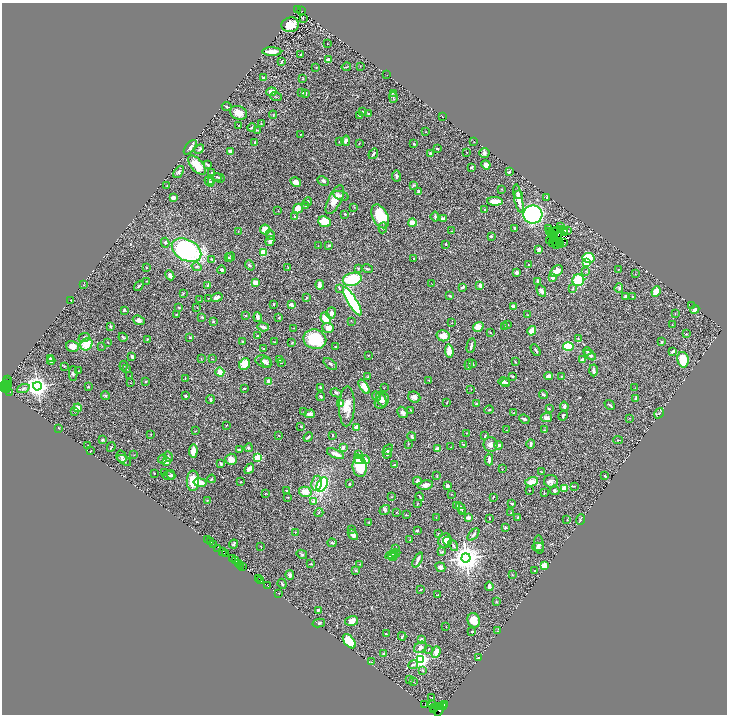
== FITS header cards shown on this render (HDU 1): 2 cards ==
NAXIS1  =                 1449
NAXIS2  =                 1424

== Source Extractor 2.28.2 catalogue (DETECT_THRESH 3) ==
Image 1449 x 1424 px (HDU 1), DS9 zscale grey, zoomed out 1/2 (1 PNG px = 2 x 2 image px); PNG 729 x 716 px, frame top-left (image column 1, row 1423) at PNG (2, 3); each listed source drawn as its Kron ellipse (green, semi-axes under 4 px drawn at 4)
Background 0.899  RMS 0.042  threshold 0.126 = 3 sigma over >= 5 px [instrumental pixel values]
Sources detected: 546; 52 cannot appear on this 1/2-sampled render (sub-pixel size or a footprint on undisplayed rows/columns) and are neither listed nor drawn; the other 494 listed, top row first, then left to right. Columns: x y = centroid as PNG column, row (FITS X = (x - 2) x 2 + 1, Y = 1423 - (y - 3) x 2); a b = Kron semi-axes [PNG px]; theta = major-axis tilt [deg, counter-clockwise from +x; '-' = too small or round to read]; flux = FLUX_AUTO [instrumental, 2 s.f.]
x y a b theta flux
297 10 3 2 - 240
302 11 3 1 - 150
303 19 2 1 - 4.9
290 25 9 7 10 120
327 44 2 1 - 3.8
272 52 9 3 -1 61
301 54 2 1 - 3.3
328 60 2 2 - 67
281 62 3 2 - 7.4
360 66 2 1 - 3.6
316 67 2 2 - 2.6
346 67 5 2 - 6.1
387 75 2 1 - 1.4
263 78 4 3 - 7.1
302 79 3 2 - 3.9
271 92 5 4 - 64
302 92 3 2 - 12
305 93 4 2 - 8.1
393 93 3 1 - 4.5
276 97 6 2 -21 6.7
393 98 5 2 - 7.1
227 106 5 2 - 11
362 111 3 2 - 10
238 113 8 6 -23 69
368 114 3 2 - 15
273 115 4 2 - 3.9
360 116 2 2 - 3.3
443 117 3 2 - 2.7
261 124 2 1 - 2.5
239 125 2 2 - 5
252 128 4 2 - 6.6
257 130 2 2 - 3.7
426 132 2 2 - 2.7
300 134 2 1 - 4.4
346 141 5 3 - 22
255 142 2 2 - 5.4
340 142 2 2 - 6.4
474 142 2 1 - 2.2
359 143 2 2 - 3.8
414 144 3 2 - 7.2
190 147 9 4 52 35
199 149 5 2 - 11
437 149 4 2 - 8.4
230 151 4 3 - 27
466 152 2 1 - 3.4
484 153 5 5 - 18
373 154 5 2 - 15
431 154 4 3 - 21
197 165 12 6 -49 140
207 165 4 2 - 16
486 165 5 4 - 56
471 167 3 2 - 11
179 172 7 4 52 14
212 172 3 2 - 7
509 172 4 3 - 8.5
396 176 5 3 - 17
217 177 4 2 - 7
219 178 6 2 -22 7.9
209 181 5 2 - 15
323 181 6 4 -28 18
211 182 4 3 - 14
296 182 5 4 - 48
413 185 3 3 - 7.7
167 186 2 2 - 5.1
502 189 3 2 - 2.8
419 192 2 2 - 73
518 194 4 3 - 25
341 196 8 4 -19 22
173 197 3 3 - 25
518 198 14 4 -79 90
547 198 3 2 - 13
335 200 16 6 63 90
495 201 8 4 -1 96
308 202 4 3 - 14
305 206 4 3 - 8.7
354 207 3 2 - 2.9
298 208 5 4 - 87
485 209 3 2 - 5.8
278 211 2 1 - 1.8
345 214 3 2 - 8.5
533 215 9 9 - 1400
380 216 12 7 -63 260
294 217 3 3 - 6.9
435 217 5 2 - 12
444 219 4 2 - 59
325 222 6 5 - 140
412 222 4 3 - 67
560 227 2 1 - 1
383 228 5 3 - 11
515 228 3 2 - 9
549 228 2 1 - 1.2
265 230 5 5 - 78
560 230 4 2 - 9.8
565 230 2 1 - 1.4
568 230 2 1 - 5.2
238 231 3 2 - 2.8
452 231 2 2 - 2.3
556 231 3 1 - 5.5
550 232 3 1 - 2.4
553 232 3 1 - 1.8
551 233 2 1 - 6
565 233 2 1 - 5.2
270 235 5 3 - 11
558 235 2 1 - 2.7
491 236 3 3 - 7.3
553 236 2 1 - 0.82
270 241 5 4 - 23
550 241 2 1 - 6.7
556 241 2 1 - 5.5
553 242 2 1 - 4.2
560 242 2 1 - 2.3
564 242 2 2 - 10
165 243 5 4 - 11
446 244 2 2 - 6.2
561 244 2 1 - 8.8
329 245 3 2 - 12
556 245 3 1 - 3.7
318 246 2 2 - 2.9
186 250 16 10 -28 1100
539 250 4 3 - 24
263 253 4 4 - 110
228 257 4 3 - 9.5
231 257 4 3 - 7.9
414 258 3 2 - 3.8
588 258 6 5 - 300
212 259 2 2 - 5.7
587 262 4 3 - 120
250 265 5 3 - 14
529 265 3 2 - 2.8
197 267 5 4 - 15
146 268 3 3 - 6.2
288 268 2 2 - 2.6
358 268 3 2 - 6.3
367 269 6 3 -15 13
221 270 4 3 - 12
619 270 2 1 - 2.7
557 271 7 5 42 66
586 271 3 2 - 5.7
517 272 4 3 - 25
635 274 3 2 - 2.4
170 275 5 4 - 26
553 278 4 3 - 25
352 279 9 6 15 300
578 280 6 6 - 260
147 281 2 1 - 3.6
538 281 4 2 - 14
255 282 3 3 - 58
432 284 2 2 - 2.9
84 285 2 2 - 4.2
208 285 4 2 - 11
320 285 5 3 - 24
480 285 4 3 - 23
139 286 6 2 54 10
463 287 4 3 - 11
339 288 3 3 - 6.6
619 288 5 4 - 13
573 289 3 2 - 5.7
541 291 6 4 -65 31
656 291 5 4 - 110
183 293 4 2 - 5.1
449 296 3 2 - 4.1
625 296 2 2 - 14
632 296 3 2 - 6.2
217 297 6 3 23 22
208 298 2 1 - 3
307 298 3 2 - 8.6
71 300 2 1 - 2.4
199 300 2 2 - 2.3
352 301 16 4 -59 1100
273 304 3 2 - 5.8
291 305 4 3 - 33
513 306 3 2 - 33
692 306 2 1 - 2.5
179 307 3 2 - 7.1
197 307 2 2 - 3.6
695 309 4 2 - 48
124 310 4 3 - 10
331 313 6 4 74 31
177 314 3 2 - 5.2
675 314 3 2 - 3.7
528 315 3 2 - 3.9
245 316 3 2 - 4
202 317 4 3 - 9.5
258 317 5 3 - 27
279 318 3 3 - 6.2
326 318 6 5 - 140
139 320 6 4 -20 24
213 321 3 3 - 6.8
351 321 3 2 - 2.5
452 323 2 2 - 3.2
507 324 3 2 - 3.9
672 325 2 2 - 2.2
504 326 3 1 - 2.7
111 327 4 2 - 10
263 327 6 2 -18 28
478 327 5 4 - 80
294 328 2 2 - 2.7
328 328 6 5 - 56
532 331 5 3 - 89
490 333 3 2 - 3.3
686 334 3 2 - 3.1
257 336 2 2 - 5.6
443 336 6 5 - 72
84 337 6 4 24 12
123 337 4 3 - 9.4
190 338 4 2 - 4.9
147 339 3 2 - 6.7
315 339 11 9 -12 320
578 339 3 2 - 4.1
242 341 3 2 - 6.9
108 342 2 2 - 5.6
274 342 3 2 - 3.8
661 342 3 2 - 8.6
292 343 3 2 - 8.2
86 344 7 5 54 160
73 346 7 5 -15 55
102 346 3 2 - 3.4
471 346 7 2 79 16
568 346 5 4 - 190
335 347 2 2 - 5.1
263 348 3 2 - 4.8
536 350 6 2 -60 13
449 351 7 3 -84 65
587 351 4 3 - 9.4
673 351 4 3 - 20
368 355 2 1 - 4.9
590 355 7 4 -34 31
132 357 4 2 - 12
50 359 3 2 - 17
201 359 3 2 - 2.8
212 359 2 1 - 2.2
279 360 3 2 - 4.4
583 360 4 3 - 45
683 360 8 5 -79 150
51 361 4 3 - 38
264 361 8 5 -20 29
515 362 3 2 - 5.7
266 363 6 2 -48 11
281 363 2 2 - 3
245 364 6 5 - 140
330 364 8 4 -37 15
469 364 5 3 - 9.1
472 364 3 3 - 12
124 366 5 2 - 5.3
64 367 2 2 - 4.3
127 369 3 2 - 4
594 370 6 3 -88 17
79 371 3 2 - 4.7
220 372 5 4 - 56
73 374 7 3 -89 8.8
130 376 2 1 - 2.1
368 376 3 2 - 4.5
549 376 4 3 - 40
561 376 3 2 - 4.6
512 377 2 2 - 7.8
8 379 3 2 - 200
185 379 4 1 - 3.3
429 380 2 2 - 3.7
145 381 3 2 - 3.6
269 381 4 3 - 48
6 382 4 2 - 320
504 382 6 4 -16 25
131 383 2 2 - 2.2
506 383 4 3 - 16
6 385 3 2 - 150
9 385 3 1 - 56
4 386 2 1 - 69
37 386 4 4 - 6400
4 387 3 1 - 100
88 387 2 2 - 4.6
320 387 3 2 - 8.1
364 387 8 4 -56 76
244 388 2 2 - 14
384 388 2 1 - 2.2
635 388 2 1 - 2.6
6 389 4 2 - 64
23 389 6 4 20 16
471 389 2 2 - 2.6
10 392 2 1 - 300
336 393 6 3 -27 13
543 394 4 3 - 11
106 396 4 3 - 8.5
185 396 2 2 - 15
321 396 4 3 - 9.6
376 396 5 4 - 15
414 397 6 5 - 26
636 398 2 2 - 36
381 399 8 4 -63 39
210 400 4 2 - 22
382 401 8 6 51 46
447 402 3 1 - 5
340 404 4 2 - 100
476 404 2 2 - 11
610 405 6 2 -40 9.2
347 406 20 7 88 90
564 407 5 3 - 27
78 408 4 4 - 69
549 409 3 2 - 6
411 410 3 2 - 5.1
489 410 4 2 - 8.1
74 411 3 2 - 4.6
304 412 2 1 - 2.4
402 412 6 4 -59 22
514 413 2 2 - 5.3
659 413 5 3 - 8.6
310 414 5 4 - 32
563 415 5 3 - 13
546 418 6 4 6 28
630 418 2 1 - 3
524 419 5 3 - 15
227 425 3 2 - 3.5
301 427 2 2 - 4.1
356 427 2 2 - 140
58 428 3 2 - 4.4
506 430 2 1 - 2.2
544 430 2 2 - 4.5
195 431 3 2 - 4.4
466 433 2 1 - 3.4
151 434 2 2 - 3.5
279 435 2 2 - 4.3
332 435 3 2 - 4.7
412 436 4 3 - 11
485 436 4 2 - 7.7
308 437 5 2 - 13
102 440 2 2 - 10
618 440 5 3 - 6.7
408 444 3 2 - 3
531 444 4 2 - 19
88 445 2 1 - 2.7
463 445 4 2 - 5.7
490 445 7 7 - 38
498 445 4 3 - 21
111 447 5 2 - 6.5
343 447 3 3 - 17
451 447 2 1 - 2.1
248 448 4 3 - 9.3
437 449 4 3 - 41
239 450 3 2 - 14
388 450 6 3 46 9.3
90 451 3 2 - 2.3
193 451 7 3 86 79
336 454 9 3 -23 46
387 454 5 3 - 20
134 455 2 1 - 2.1
358 455 4 3 - 6.9
168 456 5 2 - 7.7
121 457 6 5 - 17
258 458 3 3 - 380
163 459 5 3 - 13
231 459 6 5 - 54
359 459 5 4 - 29
124 460 8 4 -31 16
365 460 4 4 - 49
489 460 6 2 -89 26
166 461 4 3 - 53
220 463 3 2 - 12
394 465 4 2 - 11
360 467 10 7 -84 290
249 469 6 3 48 34
502 469 2 2 - 2.5
541 472 2 1 - 5
154 473 2 1 - 4.3
164 473 3 2 - 5
168 475 6 3 2 8.7
171 475 5 3 - 8.3
437 476 4 2 - 3.9
605 476 2 2 - 7.8
212 479 4 3 - 6.3
193 481 10 6 89 130
417 481 4 3 - 14
551 481 7 6 - 29
241 482 2 2 - 5.1
532 482 6 4 15 66
200 483 6 3 -10 84
317 483 7 5 80 43
322 484 8 5 63 500
349 484 2 2 - 9.1
425 485 8 4 11 33
447 486 3 3 - 29
574 486 3 2 - 5.3
564 488 2 2 - 130
287 490 2 2 - 7.6
555 490 5 4 - 14
529 491 2 2 - 3.1
305 492 6 5 - 65
265 493 2 2 - 5.6
544 493 4 2 - 3.5
452 494 3 2 - 3.6
288 497 2 2 - 3.3
392 497 2 2 - 2.6
420 497 5 2 - 6.3
493 497 4 2 - 5.9
207 500 3 2 - 3.6
314 501 2 2 - 45
417 504 3 2 - 3.5
512 504 3 2 - 9.9
457 505 3 2 - 3.7
461 508 6 4 -58 20
385 510 5 4 - 12
462 511 4 3 - 7.1
396 512 3 2 - 3.7
319 513 4 2 - 5.6
511 513 3 2 - 5.9
406 515 3 2 - 3.7
436 517 2 1 - 3.6
468 517 2 2 - 91
490 518 3 2 - 3.7
518 518 3 3 - 12
567 520 2 1 - 2.2
580 520 5 2 - 12
369 522 3 2 - 3.2
505 527 2 2 - 13
352 529 3 3 - 6.3
417 530 3 2 - 8
295 532 2 2 - 3.4
438 534 3 2 - 4.6
353 535 6 4 -48 45
473 535 7 3 48 18
207 540 3 2 - 110
410 540 3 2 - 7
210 541 3 2 - 49
445 541 7 6 - 67
447 541 4 3 - 22
332 543 4 3 - 9.3
234 544 4 3 - 11
213 545 3 1 - 86
453 545 6 2 -54 8.6
539 545 9 4 -83 22
261 546 3 2 - 3.4
538 547 6 4 1 13
218 548 4 1 - 240
395 549 2 2 - 4.4
222 551 3 2 - 140
442 552 3 3 - 5.5
226 553 2 1 - 100
302 554 5 3 - 8.8
393 554 8 4 15 39
395 554 4 3 - 15
392 557 4 3 - 14
466 558 4 4 - 11000
232 559 4 2 - 290
418 560 8 2 64 28
235 561 3 1 - 80
238 564 3 1 - 190
311 564 2 2 - 5.7
360 564 3 2 - 5
241 565 3 1 - 190
544 566 3 3 - 130
243 567 2 1 - 170
440 567 5 4 - 22
356 571 4 3 - 6.6
535 571 2 2 - 3.7
512 574 3 3 - 4.4
290 575 5 3 - 30
259 579 3 1 - 43
261 580 2 1 - 50
282 584 5 2 - 9.4
267 585 3 1 - 48
489 586 4 3 - 23
421 589 2 2 - 6
278 593 2 2 - 3.1
438 595 3 2 - 5.8
497 602 3 3 - 5.6
318 610 3 2 - 11
474 620 7 6 - 120
352 621 6 5 - 45
319 623 6 3 13 12
446 627 2 1 - 2.3
472 631 3 2 - 9.9
498 631 4 2 - 5.8
386 634 4 2 - 5.6
402 636 4 2 - 6.9
421 640 4 3 - 22
349 641 8 5 -52 330
420 647 7 5 34 32
428 649 3 2 - 5.4
436 652 6 4 70 71
383 653 3 3 - 6.7
478 658 4 2 - 7.5
421 660 4 3 - 2600
371 662 3 2 - 3.6
413 665 5 3 - 12
423 670 4 3 - 7.6
409 680 3 2 - 5
413 681 2 2 - 2.8
432 697 2 2 - 2.2
444 704 3 1 - 86
425 705 2 1 - 130
432 705 2 1 - 49
438 706 2 1 - 68
443 706 3 2 - 130
435 707 3 1 - 120
433 709 4 1 - 100
439 710 6 2 66 66
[52 sub-pixel or undisplayed-footprint detections neither listed nor drawn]